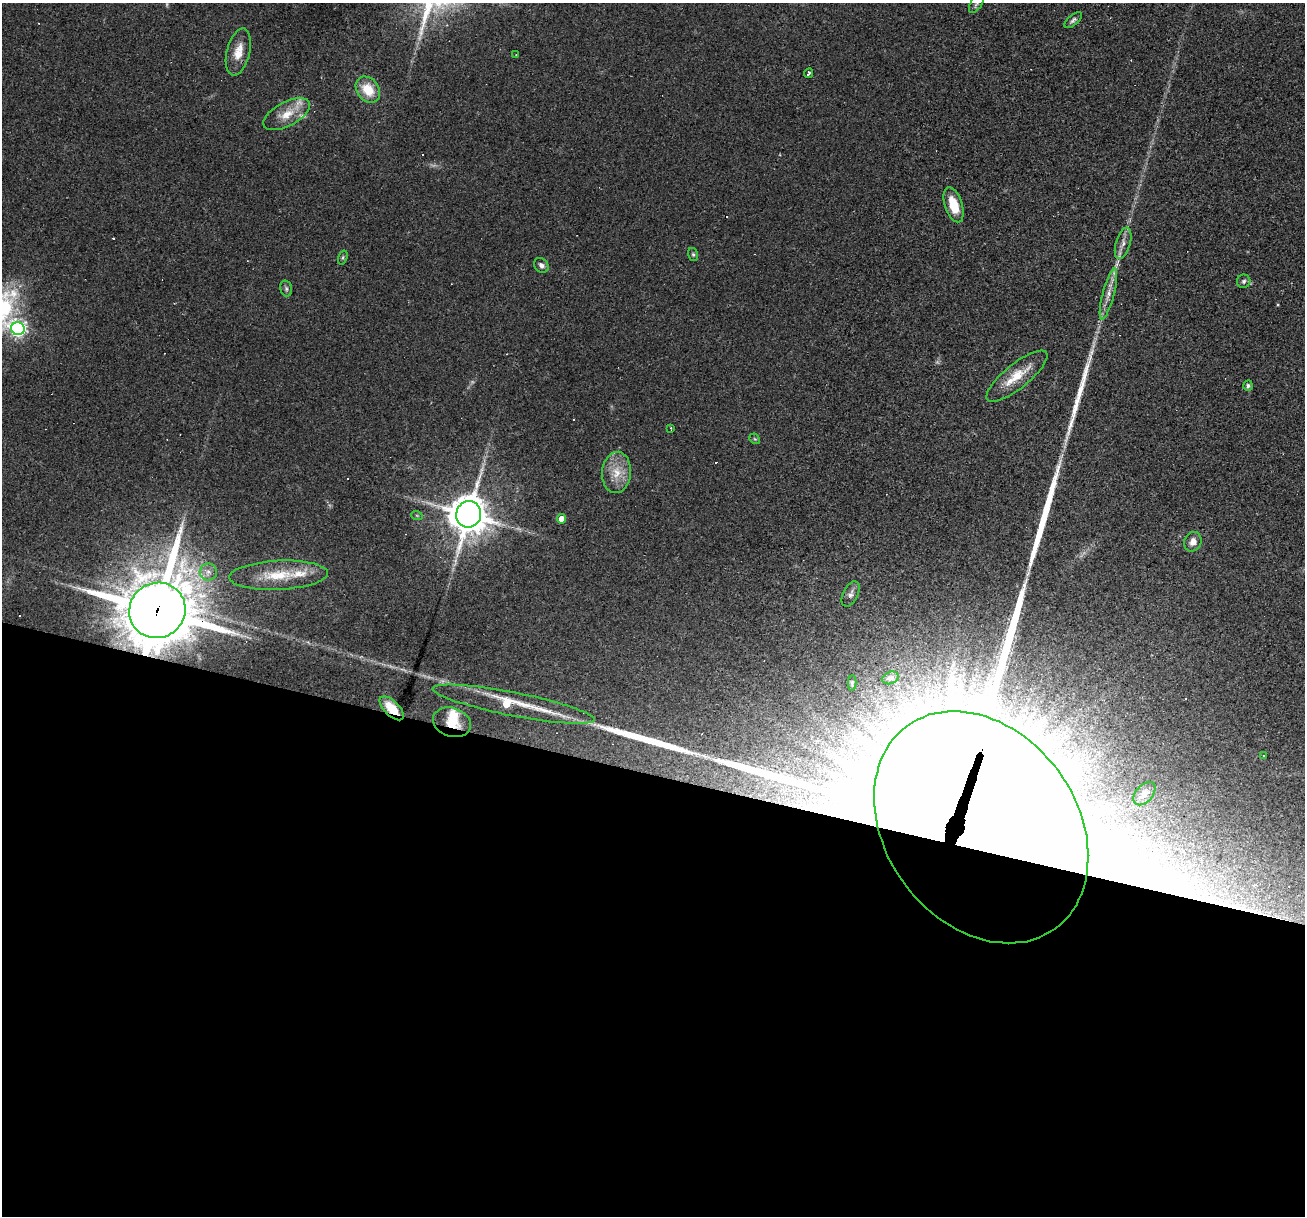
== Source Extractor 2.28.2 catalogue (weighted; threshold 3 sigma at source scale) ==
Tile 14 of 4 x 4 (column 2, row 4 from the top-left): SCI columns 1305-2607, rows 252-1465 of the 5214 x 5234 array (HDU 1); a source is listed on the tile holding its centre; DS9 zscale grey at full resolution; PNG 1307 x 1218 px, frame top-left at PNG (2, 3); each listed source drawn as its Kron ellipse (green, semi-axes under 4 px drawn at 4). Shown black and unused: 36% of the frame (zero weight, under 2 of 3 exposures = <1% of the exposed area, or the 3 px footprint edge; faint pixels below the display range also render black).
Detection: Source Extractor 2.28.2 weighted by HDU 2 'WHT'; one run over the whole footprint, this tile lists its part. Background 0.0335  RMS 0.0061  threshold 0.0272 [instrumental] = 3 sigma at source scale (4.5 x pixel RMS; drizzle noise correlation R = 1.50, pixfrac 1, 0.05/0.05 arcsec/px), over >= 5 px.
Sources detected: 63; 3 too faint to see at this stretch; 5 inside a brighter object's white glare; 11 cosmic-ray / hot-pixel residue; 3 long thin detections or spike segments (spike, bleed or trail) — neither listed nor drawn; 4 inside a brighter listed object's ellipse — not listed separately; the other 37 listed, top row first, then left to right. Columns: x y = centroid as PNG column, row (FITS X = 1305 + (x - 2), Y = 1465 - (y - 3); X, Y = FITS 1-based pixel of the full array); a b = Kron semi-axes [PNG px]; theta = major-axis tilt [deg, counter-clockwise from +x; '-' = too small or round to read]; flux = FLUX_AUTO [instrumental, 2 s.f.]
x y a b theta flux
977 3 11 5 58 1.9
1073 20 11 5 41 1.6
238 52 24 11 76 9.9
516 55 3 2 - 0.35
809 73 5 3 - 1.8
368 90 14 11 -52 14
287 114 25 12 28 11
954 205 18 8 -71 12
1123 243 16 7 74 4.1
693 254 6 5 - 1
343 258 7 4 71 0.98
541 265 8 6 -46 2.5
1244 281 7 6 - 1.6
286 288 8 5 -75 1.4
1108 294 26 5 75 6.1
18 329 7 6 - 190
1017 376 38 12 39 15
1248 386 5 4 - 1.2
671 428 3 3 - 0.64
755 439 6 4 -43 0.74
616 472 21 14 85 12
469 514 13 12 - 1500
417 516 6 3 -20 0.67
562 519 4 4 - 8
1193 542 10 8 65 4
208 572 8 8 - 3
278 575 49 14 3 23
850 594 13 7 64 2.3
157 610 28 27 - 4000
890 678 8 6 20 1.9
852 683 7 4 -88 0.9
514 704 82 12 -11 38
392 708 15 7 -44 12
452 722 19 14 -19 13
1264 755 3 2 - 0.51
1144 794 13 8 49 3.5
981 827 126 95 -54 24000
Overlapping masked pixels (flux is a lower limit): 4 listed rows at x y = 157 610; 392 708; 452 722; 981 827
Isophote crosses this tile's border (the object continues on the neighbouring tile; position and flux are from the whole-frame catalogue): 1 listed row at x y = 977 3